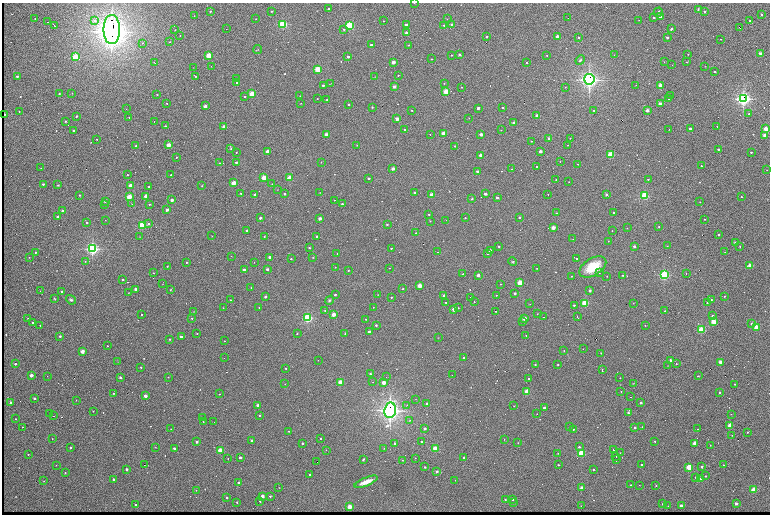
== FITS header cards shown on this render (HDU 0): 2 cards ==
NAXIS1  =                 1536 /fastest changing axis
NAXIS2  =                 1024 /next to fastest changing axis

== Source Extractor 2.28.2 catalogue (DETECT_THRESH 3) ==
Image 1536 x 1024 px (HDU 0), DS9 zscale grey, zoomed out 1/2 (1 PNG px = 2 x 2 image px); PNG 772 x 516 px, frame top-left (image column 1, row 1023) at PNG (2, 3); each listed source drawn as its Kron ellipse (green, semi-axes under 4 px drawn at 4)
Background 753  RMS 26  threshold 76.6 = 3 sigma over >= 5 px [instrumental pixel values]
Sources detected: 640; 123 cannot appear on this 1/2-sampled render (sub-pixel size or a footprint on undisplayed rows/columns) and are neither listed nor drawn; of the other 517, the 500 brightest by FLUX_AUTO listed and drawn (17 fainter detections omitted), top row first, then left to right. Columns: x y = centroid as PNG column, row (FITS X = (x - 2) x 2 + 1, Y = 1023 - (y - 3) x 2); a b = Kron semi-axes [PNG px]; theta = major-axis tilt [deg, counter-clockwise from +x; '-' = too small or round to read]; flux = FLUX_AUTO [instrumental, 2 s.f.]
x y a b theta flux
414 3 2 1 - 2.3e+03
329 9 2 2 - 1.1e+04
698 10 4 2 - 5.9e+03
210 11 3 2 - 4.1e+03
272 11 2 2 - 1.4e+04
705 11 2 2 - 1.3e+04
658 12 4 2 - 5.5e+03
761 14 2 2 - 1.1e+04
194 16 2 1 - 2.3e+03
660 16 2 2 - 4.7e+04
654 17 3 2 - 5.3e+03
568 18 2 1 - 3.4e+03
35 19 2 2 - 4.8e+03
256 19 2 1 - 2.2e+03
447 19 2 2 - 2.8e+03
639 20 2 1 - 2.2e+03
94 21 4 3 - 1.1e+04
383 21 2 1 - 2.7e+03
750 21 2 2 - 1.0e+04
48 22 2 1 - 3.7e+03
283 24 3 3 - 7.3e+05
452 24 2 2 - 1.9e+04
349 25 3 3 - 7.2e+05
406 25 2 2 - 2.5e+04
444 25 2 2 - 5.4e+03
55 26 2 1 - 4.2e+03
739 27 3 1 - 7.7e+03
112 29 14 8 -90 8.2e+06
226 29 2 1 - 1.0e+04
344 29 2 2 - 1.1e+04
672 29 2 2 - 2.1e+04
175 30 2 2 - 2.5e+03
407 33 2 2 - 1.2e+05
180 35 2 2 - 2.0e+03
487 36 2 2 - 5.1e+03
557 37 2 2 - 9.5e+04
579 37 2 2 - 1.1e+04
667 37 2 2 - 2.6e+04
721 39 2 1 - 2.8e+03
170 42 2 2 - 2.8e+03
142 43 2 2 - 4.3e+03
371 45 2 2 - 3.3e+04
408 45 2 2 - 5.5e+03
258 50 4 2 - 3.7e+03
760 53 2 2 - 7.2e+04
688 54 2 2 - 2.1e+03
208 55 2 2 - 3.4e+05
452 55 2 2 - 9.0e+03
460 55 2 2 - 3.0e+04
547 55 2 2 - 4.2e+03
614 55 2 2 - 2.1e+03
75 57 3 2 - 5.3e+05
348 57 2 2 - 2.6e+04
431 59 2 2 - 4.7e+03
580 60 5 3 - 7.2e+03
393 62 2 2 - 1.4e+05
664 62 2 2 - 2.3e+03
687 62 2 2 - 2.4e+03
154 63 4 2 - 5.5e+03
526 63 2 2 - 4.5e+03
672 65 2 2 - 1.4e+03
211 66 2 1 - 3.5e+03
705 66 2 1 - 1.5e+03
193 67 2 2 - 1.5e+03
317 69 2 2 - 4.3e+05
715 72 2 2 - 1.2e+04
398 75 2 2 - 6.4e+03
17 76 2 2 - 2.8e+04
195 77 2 2 - 2.9e+03
375 77 3 2 - 1.5e+03
237 79 2 2 - 3.4e+03
589 79 5 5 - 2.3e+06
237 82 2 2 - 1.3e+04
444 83 2 2 - 4.6e+03
330 84 3 1 - 2.1e+03
323 85 2 2 - 7.0e+03
636 85 2 1 - 2.5e+03
660 85 2 2 - 1.5e+05
394 87 2 2 - 8.3e+04
462 87 2 2 - 3.7e+03
565 87 2 2 - 3.1e+03
446 92 2 2 - 3.8e+05
72 93 2 2 - 1.7e+03
59 94 2 2 - 5.4e+03
252 94 2 2 - 3.3e+05
157 95 2 2 - 4.9e+03
245 96 2 2 - 9.0e+03
300 96 2 1 - 1.9e+03
671 96 2 1 - 2.5e+03
317 99 2 1 - 3.3e+03
327 99 2 2 - 7.7e+03
668 99 2 1 - 4.9e+03
743 99 4 4 - 1.6e+06
167 103 2 2 - 5.3e+03
301 103 2 1 - 2.3e+03
349 104 2 2 - 1.2e+04
660 104 2 2 - 1.6e+05
205 106 2 2 - 7.0e+04
372 107 2 2 - 2.7e+03
478 108 2 2 - 4.3e+04
503 108 2 2 - 2.0e+04
126 109 2 2 - 2.3e+03
412 110 2 2 - 1.1e+04
594 110 2 2 - 1.7e+04
647 110 2 2 - 9.6e+04
19 111 2 2 - 5.9e+03
749 114 2 2 - 5.4e+03
4 115 2 2 - 6.1e+04
76 116 2 2 - 2.0e+04
537 116 2 2 - 1.2e+05
129 117 2 2 - 2.2e+03
469 118 2 1 - 1.5e+03
397 119 2 2 - 1.0e+05
65 121 2 2 - 9.0e+03
154 122 2 1 - 2.3e+03
514 123 2 2 - 8.3e+04
165 126 2 2 - 9.6e+03
224 126 2 2 - 9.8e+04
717 126 2 2 - 3.9e+03
690 129 2 2 - 2.5e+04
766 129 2 2 - 2.3e+05
73 130 2 2 - 2.6e+04
404 130 2 2 - 5.7e+03
501 130 2 1 - 4.2e+03
669 130 3 1 - 1.9e+03
430 134 2 1 - 2.4e+03
443 134 2 2 - 2.8e+05
481 134 2 2 - 9.7e+04
326 135 2 2 - 1.1e+05
765 135 2 2 - 1.8e+05
549 138 2 2 - 6.0e+04
570 138 2 2 - 2.3e+03
97 139 2 2 - 7.9e+03
531 141 2 1 - 2.3e+03
169 145 2 2 - 2.1e+05
357 145 3 2 - 2.2e+03
568 145 2 2 - 2.6e+03
136 146 2 2 - 1.1e+04
455 146 2 2 - 1.1e+04
231 149 2 2 - 4.4e+03
718 149 2 2 - 2.6e+04
267 151 2 2 - 1.0e+05
540 151 2 2 - 7.4e+04
751 152 2 2 - 1.4e+04
236 153 2 1 - 2.8e+03
611 154 2 2 - 5.0e+05
481 155 2 2 - 1.4e+05
176 157 2 2 - 5.8e+03
236 162 2 2 - 1.9e+04
321 162 2 1 - 1.6e+03
560 162 2 2 - 1.8e+03
220 163 2 2 - 2.3e+03
578 164 2 1 - 2.3e+03
701 166 2 2 - 5.5e+03
537 167 2 2 - 1.2e+04
41 168 2 2 - 4.9e+03
393 169 2 2 - 1.1e+05
512 169 2 1 - 3.2e+03
767 170 2 1 - 2.7e+03
478 172 2 2 - 5.6e+04
127 175 2 2 - 7.7e+03
171 175 2 2 - 6.9e+03
264 178 2 2 - 3.3e+05
290 178 2 2 - 2.9e+05
369 178 2 2 - 2.4e+04
648 179 2 2 - 8.1e+03
556 180 2 2 - 5.1e+03
569 182 2 1 - 2.8e+03
234 183 2 2 - 2.2e+05
43 184 2 2 - 2.0e+04
272 184 3 2 - 2.0e+03
58 185 2 2 - 9.7e+03
130 186 2 2 - 2.4e+05
202 186 2 2 - 3.9e+03
149 187 2 2 - 6.7e+03
277 190 3 2 - 1.4e+03
241 193 2 2 - 1.3e+04
320 193 2 2 - 1.6e+03
415 193 2 2 - 4.0e+04
285 194 2 2 - 2.2e+04
485 194 2 2 - 5.0e+04
548 194 2 2 - 3.9e+03
80 195 2 2 - 1.1e+04
254 195 2 2 - 3.4e+04
432 195 2 2 - 1.2e+05
606 195 2 2 - 2.3e+04
146 196 2 2 - 1.6e+05
644 196 3 3 - 7.3e+05
129 197 2 2 - 3.4e+05
741 197 2 2 - 8.0e+03
497 198 2 2 - 3.0e+04
472 199 2 2 - 1.4e+04
172 200 2 2 - 6.6e+04
334 200 2 1 - 2.3e+03
105 202 2 2 - 1.3e+04
700 202 2 1 - 2.3e+03
104 204 2 1 - 2.0e+03
132 204 3 1 - 2.7e+03
149 204 2 2 - 5.1e+03
342 204 2 2 - 1.0e+04
167 210 2 2 - 4.6e+04
62 211 2 2 - 3.4e+04
614 212 2 2 - 2.5e+04
556 213 2 2 - 4.2e+03
429 214 2 2 - 1.0e+04
58 216 2 2 - 1.4e+04
520 217 2 2 - 1.3e+04
260 218 2 2 - 3.2e+04
465 218 2 2 - 6.0e+03
320 219 2 2 - 7.5e+04
704 219 2 1 - 2.3e+03
105 220 2 1 - 1.5e+03
446 220 2 2 - 1.8e+03
430 221 2 1 - 3.1e+03
86 222 2 2 - 3.2e+03
149 223 2 2 - 1.0e+04
387 224 2 2 - 7.1e+03
142 225 3 2 - 6.3e+05
659 227 3 2 - 2.6e+03
553 228 2 2 - 1.6e+05
627 228 2 2 - 5.0e+03
247 230 2 2 - 1.6e+04
612 231 2 2 - 3.7e+03
416 233 2 2 - 2.7e+03
719 234 2 2 - 1.6e+04
212 236 2 2 - 1.9e+03
264 236 3 2 - 3.3e+03
317 236 2 2 - 1.4e+04
140 237 3 2 - 2.2e+03
573 239 2 1 - 1.9e+03
608 241 2 2 - 2.9e+03
735 242 2 2 - 4.8e+04
499 246 2 2 - 8.8e+03
634 246 2 2 - 4.1e+04
667 246 2 2 - 4.4e+03
740 246 2 2 - 2.4e+03
309 248 2 2 - 8.8e+03
391 248 2 2 - 9.1e+03
92 249 4 4 - 1.3e+06
490 251 2 2 - 6.1e+04
35 252 2 2 - 8.7e+03
438 252 2 2 - 2.3e+03
725 252 2 2 - 4.9e+03
488 253 2 2 - 1.6e+04
337 254 2 2 - 3.1e+03
231 256 2 1 - 1.6e+03
29 257 2 1 - 2.5e+03
270 257 2 2 - 3.4e+04
313 257 3 2 - 3.2e+03
577 258 2 2 - 5.1e+03
291 259 2 2 - 9.6e+03
85 261 2 2 - 4.0e+03
187 262 2 2 - 9.4e+03
254 262 2 2 - 1.6e+03
512 262 5 3 - 6.3e+03
750 265 2 2 - 2.5e+05
167 266 2 1 - 3.3e+03
335 267 2 2 - 2.8e+03
593 267 15 8 31 1.5e+05
389 268 2 1 - 2.3e+03
537 268 2 2 - 2.5e+03
267 269 2 2 - 3.3e+04
244 270 2 2 - 4.4e+04
348 270 2 2 - 5.9e+03
153 273 2 2 - 3.3e+03
599 273 2 2 - 9.2e+03
463 274 2 2 - 3.7e+03
686 274 2 2 - 2.0e+03
478 275 2 2 - 6.9e+04
622 275 2 2 - 4.4e+03
664 275 3 3 - 9.3e+05
572 276 2 1 - 2.3e+03
607 276 2 1 - 1.7e+03
123 280 2 2 - 1.8e+04
520 283 2 2 - 3.5e+05
163 284 2 1 - 1.5e+03
501 284 2 2 - 2.1e+03
420 286 2 2 - 2.6e+05
251 287 2 2 - 1.4e+03
136 289 2 2 - 8.2e+04
403 289 2 2 - 4.0e+03
170 290 3 2 - 3.6e+03
40 291 2 1 - 1.5e+03
61 291 2 2 - 9.1e+03
590 291 2 2 - 4.0e+04
128 293 2 2 - 1.9e+03
515 293 2 2 - 3.7e+04
335 295 2 2 - 1.3e+04
378 295 2 2 - 1.3e+03
496 295 2 2 - 3.5e+03
444 296 2 2 - 5.4e+04
725 296 2 2 - 7.0e+03
265 297 2 2 - 3.4e+04
391 297 2 2 - 4.8e+03
471 297 2 1 - 3.9e+03
54 299 4 2 - 3.6e+03
711 299 2 1 - 2.9e+03
71 300 5 3 - 1.2e+04
230 300 2 2 - 5.1e+03
329 300 4 3 - 6.6e+03
446 302 2 2 - 8.4e+03
474 302 2 1 - 8.3e+03
585 303 2 2 - 5.2e+05
633 303 2 1 - 1.6e+03
707 303 2 2 - 7.0e+03
530 304 2 2 - 1.9e+03
574 305 2 2 - 1.2e+04
259 307 2 2 - 4.6e+03
373 307 2 2 - 2.9e+03
223 308 3 2 - 2.4e+03
458 308 2 2 - 3.4e+03
454 309 2 2 - 1.1e+05
193 311 2 2 - 1.6e+03
325 311 3 2 - 4.7e+03
495 311 2 2 - 1.3e+04
665 311 2 2 - 3.9e+03
333 314 2 2 - 1.6e+05
537 314 2 1 - 2.4e+03
141 315 2 2 - 7.3e+03
713 316 2 2 - 2.4e+04
543 317 2 1 - 3.6e+03
577 317 2 1 - 4.7e+03
28 318 2 2 - 5.0e+03
192 318 2 2 - 5.0e+03
307 318 3 3 - 9.0e+05
525 318 2 2 - 1.4e+05
365 319 2 2 - 2.5e+03
713 321 2 2 - 3.3e+05
33 322 2 2 - 7.1e+03
522 322 2 2 - 2.2e+03
751 324 4 3 - 5.1e+03
40 325 2 2 - 3.1e+03
376 325 2 2 - 1.1e+04
645 325 2 1 - 2.8e+03
756 327 2 2 - 3.5e+05
701 330 2 2 - 5.3e+05
369 331 2 2 - 2.4e+04
197 333 2 2 - 4.5e+03
297 333 2 2 - 5.6e+03
345 333 2 1 - 3.8e+03
526 335 2 2 - 2.8e+03
60 336 2 2 - 5.9e+03
181 337 2 2 - 2.7e+04
438 338 2 1 - 1.4e+03
170 339 2 2 - 1.1e+04
224 341 2 1 - 2.5e+03
107 346 2 2 - 4.1e+03
583 349 2 1 - 1.5e+03
564 350 2 2 - 3.5e+03
82 351 2 2 - 1.6e+05
601 353 2 2 - 3.8e+03
224 358 2 2 - 1.4e+03
464 358 2 2 - 1.0e+04
318 360 2 1 - 3.1e+03
670 360 2 2 - 4.5e+04
118 362 2 2 - 1.4e+03
720 362 2 2 - 1.6e+05
15 364 2 2 - 2.0e+04
676 364 2 2 - 6.2e+03
535 365 2 2 - 6.2e+03
558 365 2 2 - 8.4e+03
668 366 2 2 - 1.4e+03
141 367 2 2 - 8.0e+03
286 368 2 2 - 6.1e+03
602 370 4 1 - 7.4e+03
370 374 2 2 - 8.7e+03
31 375 2 2 - 8.5e+04
452 375 2 1 - 1.5e+03
47 376 2 2 - 2.1e+03
698 376 2 2 - 1.1e+04
120 377 2 2 - 2.5e+04
168 377 2 2 - 5.1e+03
386 377 2 2 - 1.4e+03
620 378 2 1 - 2.3e+03
529 379 2 2 - 1.2e+04
340 382 2 2 - 3.5e+05
373 382 2 1 - 3.0e+03
384 382 2 2 - 1.5e+05
633 383 4 2 - 2.4e+03
285 384 2 2 - 2.0e+03
735 384 2 2 - 1.3e+04
621 391 2 2 - 1.8e+03
527 392 2 2 - 3.7e+05
719 392 2 2 - 1.8e+04
114 393 2 2 - 1.1e+04
219 394 2 2 - 4.3e+03
145 396 2 2 - 9.5e+04
630 397 2 1 - 4.1e+03
34 398 2 2 - 2.6e+04
415 399 2 2 - 1.4e+03
76 400 2 1 - 1.6e+03
11 402 2 2 - 4.2e+04
641 403 2 2 - 3.8e+04
427 404 2 2 - 3.8e+04
258 405 2 2 - 6.4e+04
406 405 2 2 - 3.6e+03
514 406 2 1 - 2.1e+03
544 408 2 2 - 2.7e+04
390 410 8 6 81 3.0e+06
93 411 2 2 - 7.0e+03
49 413 2 1 - 3.2e+03
628 413 2 2 - 1.8e+04
537 414 2 1 - 1.8e+03
731 414 2 2 - 4.6e+03
259 415 2 2 - 8.5e+03
53 416 2 1 - 3.6e+03
202 417 2 2 - 4.0e+03
16 419 2 2 - 7.9e+03
410 420 4 3 - 5.1e+03
203 422 2 2 - 5.6e+03
214 422 2 1 - 1.8e+03
730 425 2 2 - 1.8e+05
22 427 2 1 - 2.3e+03
570 427 2 2 - 1.4e+04
635 427 2 2 - 3.6e+04
642 427 2 1 - 1.8e+03
171 429 2 2 - 3.1e+03
425 429 2 2 - 1.8e+04
573 429 2 2 - 7.9e+03
698 429 2 1 - 2.7e+03
289 431 2 2 - 3.6e+03
747 432 3 2 - 3.6e+03
732 435 2 2 - 3.3e+03
52 439 2 2 - 3.9e+03
321 439 2 2 - 8.7e+03
252 440 3 2 - 7.3e+03
504 440 2 2 - 1.7e+03
421 441 2 2 - 7.9e+03
655 441 2 2 - 1.1e+04
197 442 2 2 - 4.7e+04
302 443 2 2 - 7.6e+03
395 443 2 2 - 1.3e+04
518 443 2 2 - 1.6e+03
695 443 2 2 - 1.9e+05
710 445 2 2 - 1.8e+03
70 447 2 2 - 1.5e+04
155 447 3 2 - 1.7e+03
579 447 2 2 - 1.3e+04
174 448 2 2 - 3.4e+04
384 448 2 2 - 2.0e+03
435 448 2 2 - 3.7e+05
220 450 2 2 - 3.0e+05
326 450 2 2 - 1.5e+03
613 450 2 1 - 4.7e+03
558 453 2 1 - 1.9e+03
581 453 2 2 - 4.5e+05
620 453 2 2 - 2.0e+03
28 454 2 2 - 9.0e+03
616 456 2 1 - 5.1e+03
228 458 2 2 - 3.1e+03
240 458 2 2 - 3.2e+04
415 458 2 1 - 1.9e+03
463 458 2 2 - 2.1e+04
363 459 3 2 - 6.9e+03
402 460 2 1 - 2.2e+03
616 460 3 1 - 5.3e+03
317 462 2 1 - 8.2e+03
56 465 2 2 - 2.4e+03
144 465 2 1 - 6.7e+03
558 465 2 2 - 6.5e+03
642 465 2 2 - 5.3e+04
723 465 2 2 - 4.0e+03
702 466 2 2 - 1.9e+04
425 467 2 2 - 1.5e+04
689 467 2 2 - 3.9e+05
126 469 2 2 - 5.2e+04
593 469 2 2 - 6.6e+03
437 471 2 2 - 3.9e+04
65 473 2 2 - 8.3e+03
310 474 2 2 - 7.6e+03
706 476 2 2 - 1.4e+04
696 477 2 2 - 8.9e+03
700 478 2 2 - 1.9e+04
114 479 2 2 - 5.3e+04
455 480 2 2 - 1.6e+03
44 481 2 2 - 4.7e+03
366 482 12 4 22 5.0e+04
239 483 2 2 - 3.6e+04
630 485 2 1 - 2.9e+03
639 485 2 1 - 1.4e+03
656 486 2 2 - 7.3e+03
279 488 2 2 - 1.6e+03
582 488 3 3 - 2.1e+04
196 490 2 2 - 2.4e+03
754 490 2 2 - 3.9e+05
262 496 2 2 - 8.1e+04
270 496 2 2 - 1.4e+04
227 498 2 2 - 2.8e+04
505 499 2 2 - 6.1e+03
513 500 2 2 - 1.3e+04
260 501 2 2 - 5.3e+03
237 502 2 2 - 6.5e+03
513 503 2 2 - 4.8e+03
736 503 2 2 - 7.6e+04
663 504 2 2 - 1.5e+04
135 505 2 2 - 1.4e+04
581 506 2 1 - 3.1e+03
668 506 2 1 - 1.8e+03
681 506 2 2 - 9.9e+04
349 507 2 2 - 2.6e+05
At the frame edge (FLAGS 8, measured only in part): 1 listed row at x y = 414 3
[17 fainter detections neither listed nor drawn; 123 sub-pixel or undisplayed-footprint detections neither listed nor drawn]